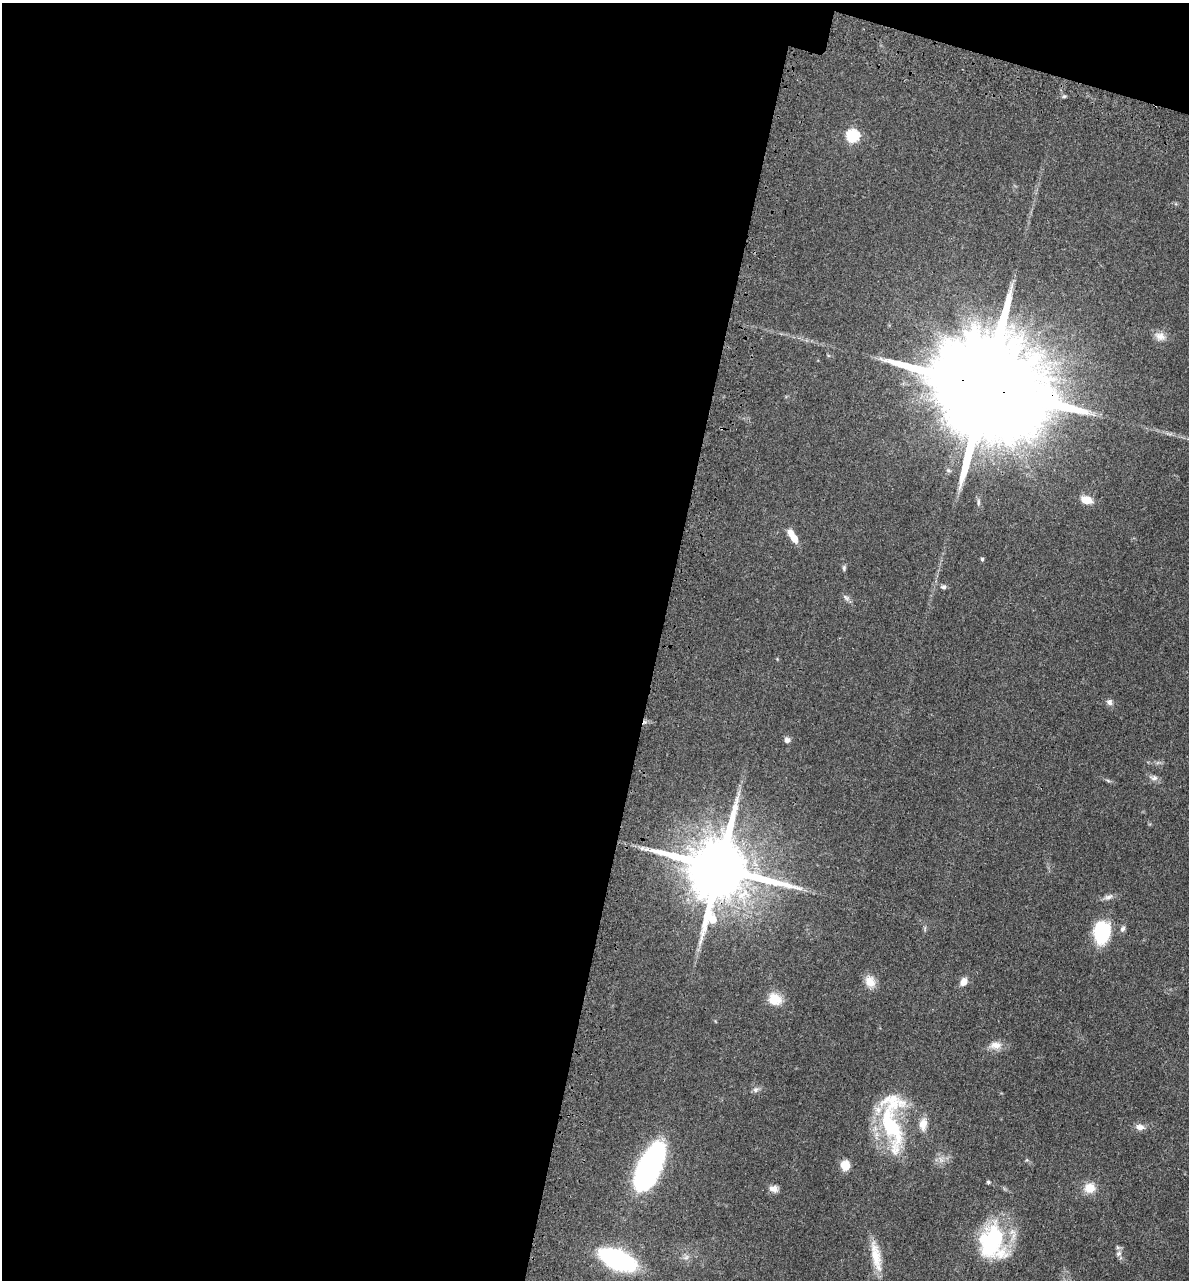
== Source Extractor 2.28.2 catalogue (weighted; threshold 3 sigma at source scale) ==
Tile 1 of 4 x 4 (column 1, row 1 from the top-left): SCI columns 323-1509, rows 3906-5183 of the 5276 x 5252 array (HDU 1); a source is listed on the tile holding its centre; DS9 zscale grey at full resolution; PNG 1191 x 1282 px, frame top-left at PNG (2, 3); no overlay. Shown black and unused: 57% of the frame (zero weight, under 3 of 4 exposures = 6% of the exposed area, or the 3 px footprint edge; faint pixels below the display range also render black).
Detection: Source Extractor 2.28.2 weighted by HDU 2 'WHT'; one run over the whole footprint, this tile lists its part. Background 0.0401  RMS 0.0049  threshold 0.0219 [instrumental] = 3 sigma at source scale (4.5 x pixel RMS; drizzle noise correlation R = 1.50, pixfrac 1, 0.05/0.05 arcsec/px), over >= 5 px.
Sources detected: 37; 2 inside a brighter listed object's ellipse — not listed separately; the other 35 listed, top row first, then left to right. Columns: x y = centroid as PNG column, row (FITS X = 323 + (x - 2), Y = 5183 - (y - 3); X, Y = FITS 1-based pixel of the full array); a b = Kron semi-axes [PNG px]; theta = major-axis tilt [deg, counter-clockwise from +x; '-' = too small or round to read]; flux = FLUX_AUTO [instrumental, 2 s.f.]
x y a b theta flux
1064 96 6 4 19 0.67
852 136 6 6 - 53
1160 336 15 10 -24 3.7
985 386 36 23 -18 22000
1086 500 12 8 -21 6.2
978 502 9 4 -86 1
794 538 12 7 -62 5.3
982 559 5 4 - 0.81
844 568 7 5 90 0.84
943 587 8 5 0 1.1
846 597 9 4 -48 1.3
1109 702 8 7 - 1.8
787 740 7 6 - 1.7
1154 778 11 7 -1 1.9
719 868 18 18 - 4800
1109 897 13 7 15 2
1123 929 8 6 58 1.3
1102 932 21 15 82 30
870 981 16 12 -61 5.2
963 982 9 7 57 3.6
775 999 18 15 -32 7.8
995 1045 17 10 -1 4.4
755 1090 8 6 1 1.4
923 1124 15 9 82 5
891 1126 67 22 -73 42
1140 1127 11 7 -8 2.8
845 1165 9 9 - 6.5
648 1168 44 18 65 120
988 1182 5 4 - 0.65
1089 1188 13 12 - 6.5
774 1189 12 8 -3 2.4
991 1243 40 29 -86 48
1119 1253 8 7 - 1.6
876 1256 40 10 -78 10
617 1260 22 11 -23 120
Overlapping masked pixels (flux is a lower limit): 2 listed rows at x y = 985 386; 719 868
Isophote crosses this tile's border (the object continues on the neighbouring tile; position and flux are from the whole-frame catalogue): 1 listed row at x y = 991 1243